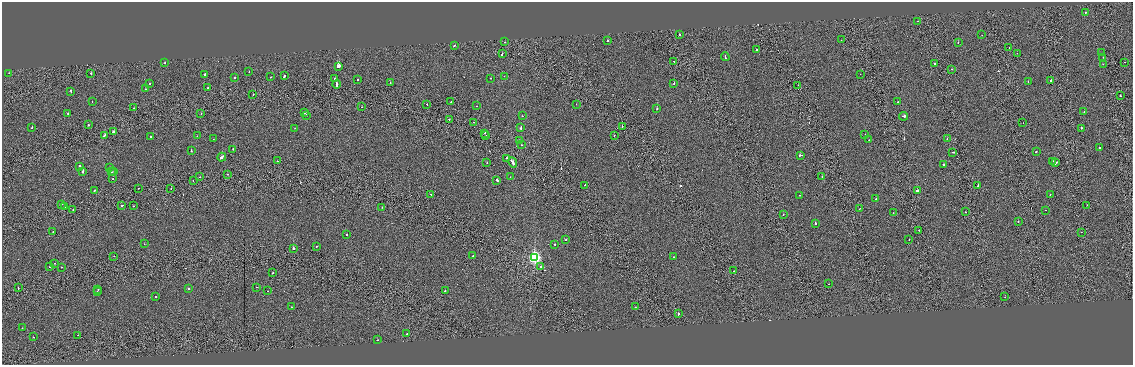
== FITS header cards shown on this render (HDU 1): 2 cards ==
NAXIS1  =                 2261
NAXIS2  =                  726

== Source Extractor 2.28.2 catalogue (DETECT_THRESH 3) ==
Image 2261 x 726 px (HDU 1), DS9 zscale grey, zoomed out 1/2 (1 PNG px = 2 x 2 image px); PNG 1135 x 367 px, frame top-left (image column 1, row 726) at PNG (2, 2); each listed source drawn as its Kron ellipse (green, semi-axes under 4 px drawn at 4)
Background -2.09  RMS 0.96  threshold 2.88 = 3 sigma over >= 5 px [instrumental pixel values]
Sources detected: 192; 19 cannot appear on this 1/2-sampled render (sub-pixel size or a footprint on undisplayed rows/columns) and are neither listed nor drawn; the other 173 listed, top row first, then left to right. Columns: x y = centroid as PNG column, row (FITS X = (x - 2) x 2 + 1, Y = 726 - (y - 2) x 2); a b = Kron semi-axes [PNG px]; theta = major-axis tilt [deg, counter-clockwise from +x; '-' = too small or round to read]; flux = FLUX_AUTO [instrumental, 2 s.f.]
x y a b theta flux
1085 12 2 1 - 750
918 21 2 1 - 140
679 35 2 2 - 370
982 35 2 1 - 240
608 40 2 2 - 750
841 40 2 1 - 200
505 42 2 1 - 470
958 43 2 2 - 1100
455 45 2 2 - 990
1009 47 2 1 - 150
757 49 2 2 - 2300
1017 53 2 1 - 150
1101 53 2 1 - 340
502 54 3 2 - 1800
725 57 4 2 - 1900
1103 57 2 1 - 310
674 61 2 1 - 750
1125 62 2 1 - 260
165 63 2 2 - 500
934 64 2 1 - 790
1103 64 2 2 - 280
338 67 4 2 - 6700
952 69 2 1 - 270
249 71 2 2 - 270
9 73 2 2 - 450
91 73 2 1 - 570
205 74 2 2 - 520
860 74 2 1 - 130
284 75 4 2 - 3200
504 76 2 1 - 150
271 77 2 1 - 400
235 78 2 2 - 420
491 78 2 2 - 220
335 79 2 2 - 1100
358 80 2 2 - 350
1051 80 2 1 - 2200
1028 81 2 2 - 370
390 83 2 1 - 180
674 83 2 2 - 970
149 84 2 2 - 410
336 84 4 2 - 2000
798 85 2 1 - 390
208 88 2 2 - 500
146 89 2 1 - 180
71 91 3 2 - 1100
253 94 2 1 - 270
1120 96 2 2 - 1000
92 101 2 2 - 470
451 101 2 2 - 1000
898 102 2 2 - 390
427 104 2 2 - 390
576 104 2 2 - 330
477 106 2 2 - 400
362 107 2 2 - 350
134 108 2 1 - 500
657 108 2 2 - 950
1084 111 2 1 - 240
304 113 2 2 - 420
68 114 2 2 - 280
201 114 2 1 - 280
306 115 2 2 - 1800
522 116 2 2 - 1100
904 116 4 2 - 1500
449 120 4 1 - 1400
474 122 2 1 - 340
1023 123 2 1 - 260
88 125 2 2 - 570
622 126 2 1 - 360
521 127 3 2 - 1600
32 128 2 2 - 670
295 128 2 1 - 240
1081 128 2 2 - 3000
113 132 3 2 - 1100
485 133 2 2 - 720
865 134 2 1 - 190
486 135 2 1 - 170
614 135 2 2 - 430
104 136 4 2 - 2200
150 136 2 2 - 630
197 136 2 1 - 160
213 139 2 1 - 270
947 139 2 1 - 360
520 140 2 2 - 350
869 140 2 1 - 290
521 145 2 1 - 470
1099 148 2 2 - 2500
233 149 2 2 - 610
191 151 2 2 - 510
1036 151 2 2 - 1800
953 152 3 2 - 660
801 155 4 2 - 1500
222 157 4 2 - 1700
507 158 2 2 - 600
277 161 2 2 - 760
1052 161 2 2 - 990
513 162 5 2 - 4400
487 163 2 2 - 610
1056 163 4 2 - 3900
944 165 2 2 - 1600
80 166 2 2 - 1000
110 168 2 1 - 200
114 171 2 2 - 460
83 172 2 2 - 4200
112 172 2 2 - 370
227 174 2 2 - 270
822 176 2 2 - 580
200 177 2 1 - 280
510 177 2 1 - 280
113 178 2 1 - 410
497 180 3 2 - 890
193 181 2 1 - 270
585 185 2 2 - 700
978 186 2 2 - 1400
138 188 2 1 - 410
171 188 2 2 - 300
94 190 2 2 - 750
917 190 2 2 - 2800
431 194 2 2 - 820
800 195 2 1 - 340
1050 195 2 2 - 240
876 199 2 1 - 430
61 204 2 1 - 600
122 205 2 2 - 1000
1087 205 2 2 - 230
133 206 2 1 - 440
65 207 2 1 - 160
382 207 2 1 - 380
859 209 2 1 - 570
73 210 2 1 - 280
1046 210 2 1 - 300
966 212 2 2 - 360
893 213 2 1 - 340
783 214 2 1 - 360
1018 221 2 2 - 390
815 224 2 2 - 2700
919 230 2 1 - 300
53 232 2 2 - 270
1081 232 2 1 - 410
347 235 2 2 - 500
566 239 2 2 - 840
909 239 2 1 - 280
144 244 2 1 - 420
555 244 2 2 - 1600
317 246 2 2 - 300
294 248 2 2 - 5800
114 256 2 1 - 150
473 256 2 1 - 520
674 257 2 1 - 190
535 258 4 3 - 34000
55 263 2 1 - 240
49 267 2 1 - 360
61 267 2 2 - 310
541 267 2 2 - 930
734 271 2 2 - 350
272 273 2 2 - 270
829 284 2 1 - 560
257 287 2 1 - 580
18 288 2 1 - 550
98 289 2 2 - 310
188 289 2 2 - 400
268 291 2 2 - 220
445 291 2 2 - 1100
97 292 2 2 - 410
156 297 2 2 - 800
1005 297 2 1 - 120
291 307 2 2 - 330
635 307 2 1 - 330
678 314 3 2 - 1500
22 328 2 1 - 160
407 334 2 2 - 1200
78 335 2 1 - 430
34 337 2 2 - 510
378 340 2 2 - 440
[19 sub-pixel or undisplayed-footprint detections neither listed nor drawn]